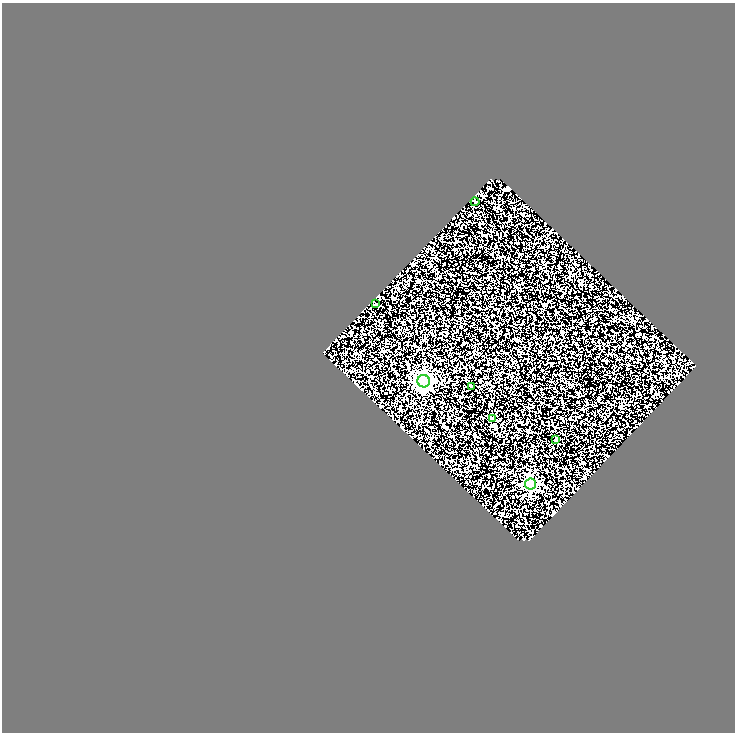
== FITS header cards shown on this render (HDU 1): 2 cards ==
NAXIS1  =                  733
NAXIS2  =                  730

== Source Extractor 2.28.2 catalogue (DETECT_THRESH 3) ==
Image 733 x 730 px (HDU 1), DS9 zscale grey, 1 PNG px = 1 image px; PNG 737 x 734 px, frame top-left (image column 1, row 730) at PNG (2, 3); each listed source drawn as its Kron ellipse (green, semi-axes under 4 px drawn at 4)
Background 1.64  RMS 3.7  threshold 11.1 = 3 sigma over >= 5 px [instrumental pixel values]
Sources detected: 7; all 7 listed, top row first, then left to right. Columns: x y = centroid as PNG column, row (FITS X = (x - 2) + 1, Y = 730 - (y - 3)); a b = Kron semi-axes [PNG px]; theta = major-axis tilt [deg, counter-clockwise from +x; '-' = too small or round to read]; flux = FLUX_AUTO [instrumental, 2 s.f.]
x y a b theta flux
475 202 4 3 - 250
375 304 3 2 - 250
424 381 6 6 - 82000
471 386 3 3 - 320
492 419 4 3 - 610
556 439 3 2 - 200
531 484 5 5 - 30000